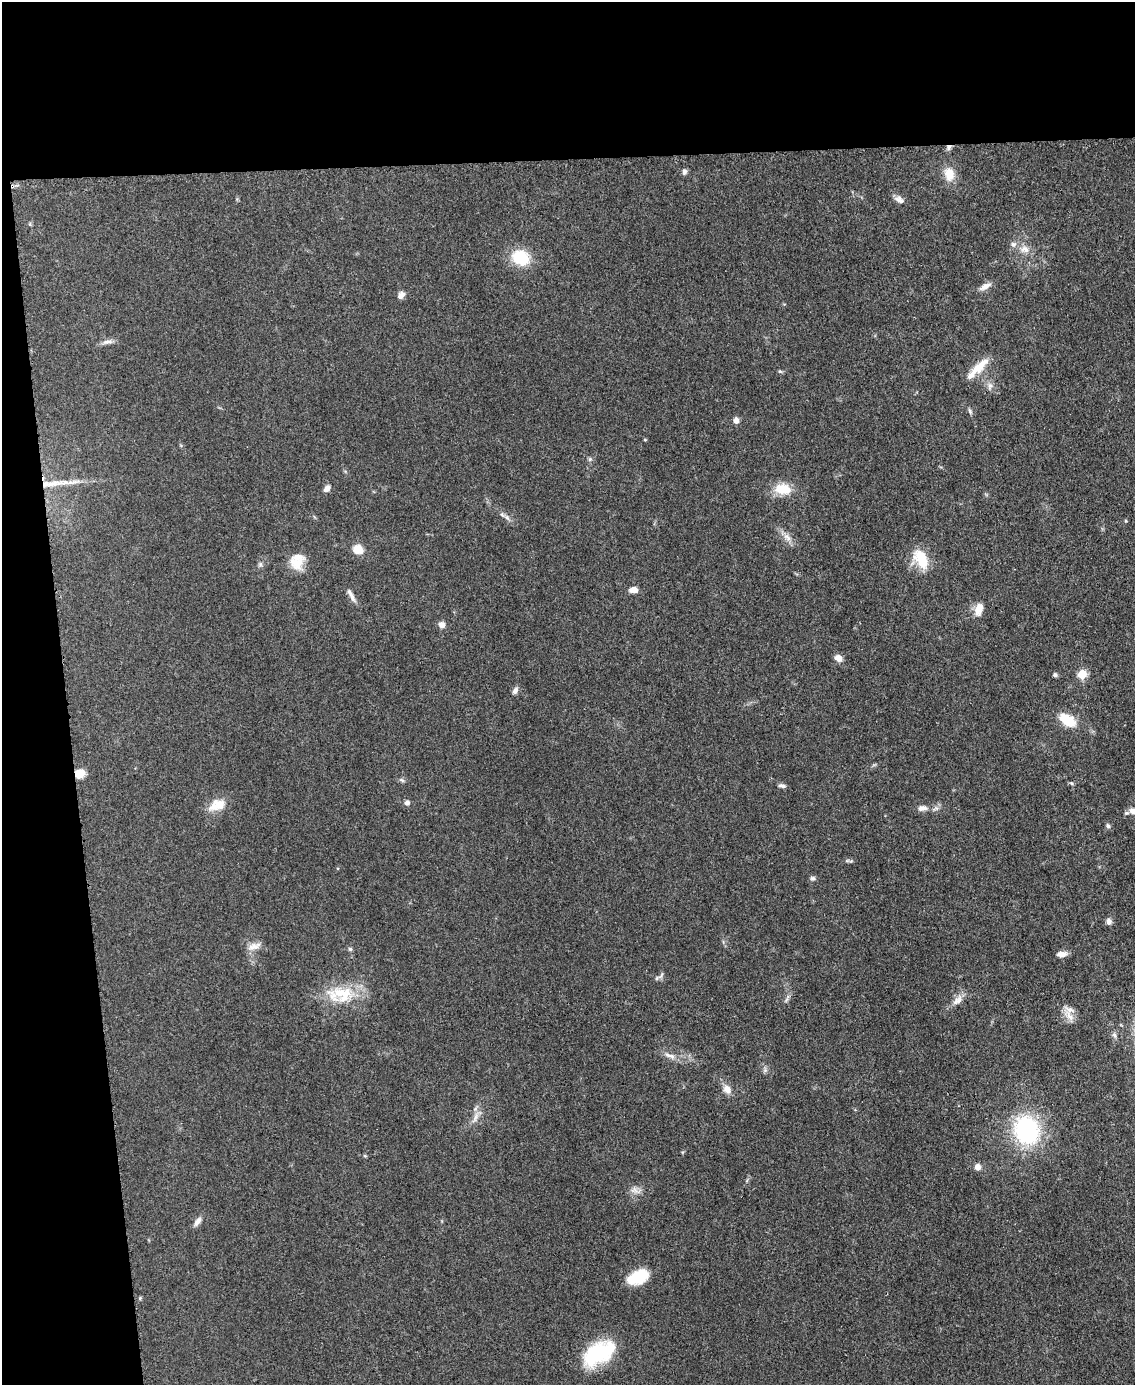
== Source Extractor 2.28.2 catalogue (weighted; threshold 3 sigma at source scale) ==
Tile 1 of 4 x 3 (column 1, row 1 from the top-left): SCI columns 4-1136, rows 3009-4391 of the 4543 x 4526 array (HDU 1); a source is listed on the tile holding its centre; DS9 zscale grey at full resolution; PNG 1137 x 1387 px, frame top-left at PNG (2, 2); no overlay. Shown black and unused: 17% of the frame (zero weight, under 3 of 5 exposures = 1% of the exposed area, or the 3 px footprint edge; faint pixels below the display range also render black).
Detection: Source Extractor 2.28.2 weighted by HDU 2 'WHT'; one run over the whole footprint, this tile lists its part. Background 0.0622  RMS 0.006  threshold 0.0271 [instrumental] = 3 sigma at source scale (4.5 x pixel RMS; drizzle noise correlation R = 1.50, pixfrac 1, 0.05/0.05 arcsec/px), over >= 5 px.
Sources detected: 69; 1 inside a brighter object's white glare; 1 long thin detection or spike segment (spike, bleed or trail) — not listed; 4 inside a brighter listed object's ellipse — not listed separately; the other 63 listed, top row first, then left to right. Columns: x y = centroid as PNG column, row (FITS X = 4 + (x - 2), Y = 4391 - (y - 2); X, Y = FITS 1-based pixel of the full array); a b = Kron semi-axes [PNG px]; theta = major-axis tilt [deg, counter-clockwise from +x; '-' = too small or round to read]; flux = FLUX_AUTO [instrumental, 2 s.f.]
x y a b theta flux
949 147 7 5 46 1.8
684 172 8 6 78 1.8
949 174 19 13 -79 8.9
899 200 13 7 -30 3.1
1025 249 14 9 -22 4.7
521 258 19 16 -24 21
985 286 16 7 30 3.9
401 295 9 6 55 3.3
107 342 15 5 6 2.6
979 366 30 11 42 11
780 371 6 4 17 0.78
990 385 8 6 -68 2.3
970 411 9 4 -68 1.2
736 420 7 6 - 2.7
645 440 5 3 - 0.57
590 459 7 5 89 1.3
327 488 8 5 55 3.1
783 489 21 13 -8 13
507 517 9 5 -56 1.9
787 537 13 8 -45 4.2
358 549 12 10 -30 7
921 559 25 14 -61 16
260 564 7 5 46 1.3
297 564 19 16 -13 9.8
634 590 9 6 -2 4.8
351 595 20 5 -62 3.2
979 609 18 10 73 6
442 625 8 7 - 3.1
838 658 8 6 -31 4.6
1082 674 5 5 - 26
1055 675 6 5 - 1.1
515 691 9 6 60 2.3
1067 720 18 10 -33 17
80 774 11 9 30 7.7
402 780 7 4 -44 1
1071 783 5 3 - 0.66
782 786 9 5 -8 1.7
407 803 6 5 - 2.2
217 805 23 14 21 10
922 808 13 7 3 3.5
1133 811 9 7 -25 3.4
1108 826 6 5 - 1.3
813 878 7 5 0 1.3
1109 921 8 6 -83 2.4
254 946 19 8 19 4.6
350 949 5 5 - 1
1062 954 10 6 6 4.1
661 975 12 4 49 1.6
343 994 31 24 -18 25
957 1000 16 8 37 4.6
1069 1016 20 8 -48 5.3
1114 1035 9 5 -59 1.6
670 1056 19 6 -19 4
727 1089 11 9 -60 4.4
475 1117 12 6 57 3.4
1026 1130 23 20 -68 79
365 1156 6 3 -18 0.67
978 1167 8 8 - 3.1
634 1190 10 8 -10 3.3
197 1222 14 6 56 2.9
638 1277 24 14 25 18
140 1298 5 4 - 0.7
597 1353 35 22 30 40
Overlapping masked pixels (flux is a lower limit): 2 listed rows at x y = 949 147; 80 774
Isophote crosses this tile's border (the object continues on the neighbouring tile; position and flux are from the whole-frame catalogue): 1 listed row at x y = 1133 811